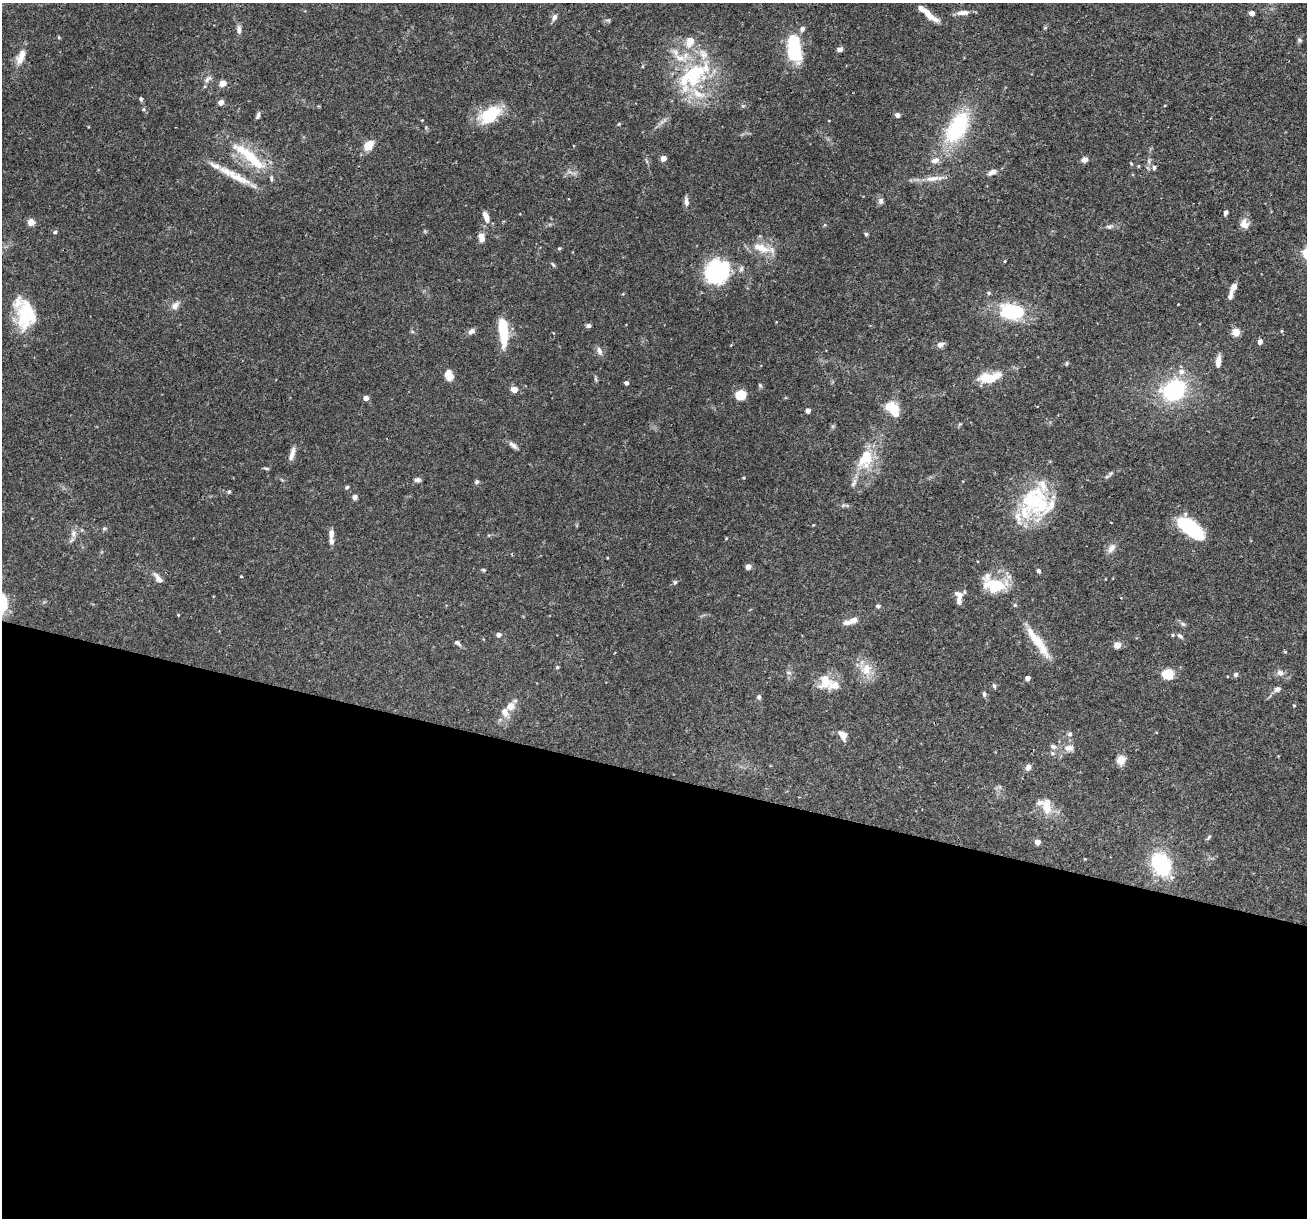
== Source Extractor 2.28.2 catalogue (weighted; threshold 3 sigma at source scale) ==
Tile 14 of 4 x 4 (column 2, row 4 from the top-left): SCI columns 1306-2610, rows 251-1466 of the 5220 x 5237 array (HDU 1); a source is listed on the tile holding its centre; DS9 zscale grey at full resolution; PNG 1309 x 1220 px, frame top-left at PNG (2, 3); no overlay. Shown black and unused: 37% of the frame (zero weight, under 3 of 4 exposures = <1% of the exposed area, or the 3 px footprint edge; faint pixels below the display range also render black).
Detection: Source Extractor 2.28.2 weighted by HDU 2 'WHT'; one run over the whole footprint, this tile lists its part. Background 0.0756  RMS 0.0036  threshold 0.016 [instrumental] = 3 sigma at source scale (4.5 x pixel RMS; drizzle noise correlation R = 1.50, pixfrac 1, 0.05/0.05 arcsec/px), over >= 5 px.
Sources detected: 164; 1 inside a brighter object's white glare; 1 cosmic-ray / hot-pixel residue — not listed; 27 inside a brighter listed object's ellipse — not listed separately; the other 135 listed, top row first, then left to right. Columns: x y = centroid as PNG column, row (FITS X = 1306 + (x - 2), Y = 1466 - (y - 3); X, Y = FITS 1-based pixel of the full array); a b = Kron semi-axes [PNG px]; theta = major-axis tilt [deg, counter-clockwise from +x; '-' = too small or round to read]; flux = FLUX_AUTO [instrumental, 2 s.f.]
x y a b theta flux
963 13 16 6 5 2.5
1252 13 4 4 - 2.8
928 14 19 7 -48 4
554 17 9 6 59 1.3
608 20 6 4 -17 0.49
239 29 10 6 -88 1.4
802 29 7 6 - 1.1
59 37 5 3 - 0.33
1299 40 7 6 - 0.69
690 41 8 6 67 4.6
794 48 27 13 -86 24
840 49 8 6 6 1
20 59 14 9 59 3.1
695 74 52 25 48 29
207 79 12 5 45 1.2
222 83 5 4 - 6.7
141 99 4 4 - 0.82
221 102 4 4 - 3.3
144 109 6 5 - 0.56
258 115 9 4 69 0.83
490 115 27 15 35 14
898 115 4 4 - 2.1
957 128 37 19 60 30
368 146 9 7 47 6.1
250 156 58 12 -39 16
663 158 4 4 - 4.4
935 160 11 7 21 2
1084 160 7 6 - 1.3
1131 164 5 4 - 0.36
1154 167 6 5 - 0.71
992 172 12 6 24 2
237 177 37 11 -27 7.7
930 179 14 7 -1 2.6
686 201 11 6 -83 1.4
881 201 9 7 -90 1.1
1226 213 5 4 - 0.99
486 217 14 6 -69 2.9
31 222 4 4 - 6.5
1244 224 12 10 -70 2.7
1109 227 9 5 4 0.93
55 232 6 5 - 0.52
866 234 4 4 - 0.66
481 238 10 7 -85 2.7
763 249 18 13 -19 5.6
1005 261 3 3 - 0.31
553 264 7 4 -61 0.54
717 271 24 22 41 34
1233 287 12 6 61 2.6
989 293 5 3 - 0.4
175 305 12 8 51 2
1011 311 29 18 -10 20
26 313 36 18 70 13
589 326 6 4 -1 0.98
471 331 10 7 27 1.2
503 332 26 8 -84 15
1236 332 5 4 - 12
1260 342 4 4 - 2.2
940 344 8 6 30 1.7
599 351 11 7 -73 1.6
1218 361 14 5 83 2.5
1066 363 7 3 81 0.38
449 375 11 8 -70 3.7
988 378 25 11 10 9.2
626 383 4 4 - 1
760 385 6 4 -45 0.47
514 389 4 4 - 7.2
1174 390 25 20 29 30
740 395 12 10 26 4.2
366 398 4 4 - 3.2
893 409 11 7 -50 13
808 411 4 4 - 2.4
513 445 13 6 -41 1.5
292 454 17 6 74 2.2
865 458 26 17 57 11
266 468 8 3 -11 0.49
1107 476 6 4 20 0.51
744 478 3 3 - 0.37
417 480 7 5 3 1.1
477 482 5 5 - 0.69
347 487 5 4 - 0.64
229 492 6 4 68 0.46
355 497 5 5 - 1.3
1034 501 36 31 -44 25
813 525 3 3 - 0.26
104 528 6 5 - 0.56
1191 528 27 12 -39 24
331 533 10 6 87 1.9
74 534 11 7 86 1.7
726 538 5 3 - 0.29
1111 548 13 8 55 2.1
748 567 4 4 - 3.6
484 570 5 4 - 0.48
1039 571 4 4 - 1.1
241 576 4 3 - 0.3
158 579 13 6 -51 2.1
675 582 5 5 - 0.53
992 587 23 20 -71 9.2
959 600 11 6 88 1.8
1015 605 5 5 - 0.45
878 606 5 4 - 0.64
178 615 3 3 - 0.27
854 620 9 7 21 1.9
1183 624 7 4 -44 0.7
499 635 4 4 - 1.8
1173 635 4 4 - 0.4
1180 636 8 5 -38 0.89
1035 638 38 11 -52 7.9
457 643 9 5 -36 0.97
1117 645 7 7 - 2.1
1285 652 5 3 - 0.33
557 667 5 4 - 0.41
866 669 17 14 52 5.5
1280 673 9 7 -31 1.7
1168 674 12 11 - 6.1
1236 674 7 5 47 0.79
1027 678 4 4 - 2.1
825 681 24 16 76 5.9
994 686 6 5 - 0.55
1277 689 8 6 27 1.5
984 694 7 5 -80 0.79
759 697 6 5 - 0.82
1294 705 4 3 - 0.31
510 706 13 11 45 3
1070 734 7 6 - 0.87
843 735 10 6 -53 3.4
1053 746 8 6 -22 0.99
1069 748 14 9 0 2.5
1053 753 6 6 - 0.85
1121 760 11 10 - 2.8
1028 767 6 5 - 2
1047 806 21 12 -85 5.4
1209 837 8 3 46 0.51
1037 842 4 4 - 4.4
1085 859 5 3 - 0.24
1161 864 16 11 -62 37
Overlapping masked pixels (flux is a lower limit): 1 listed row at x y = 250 156